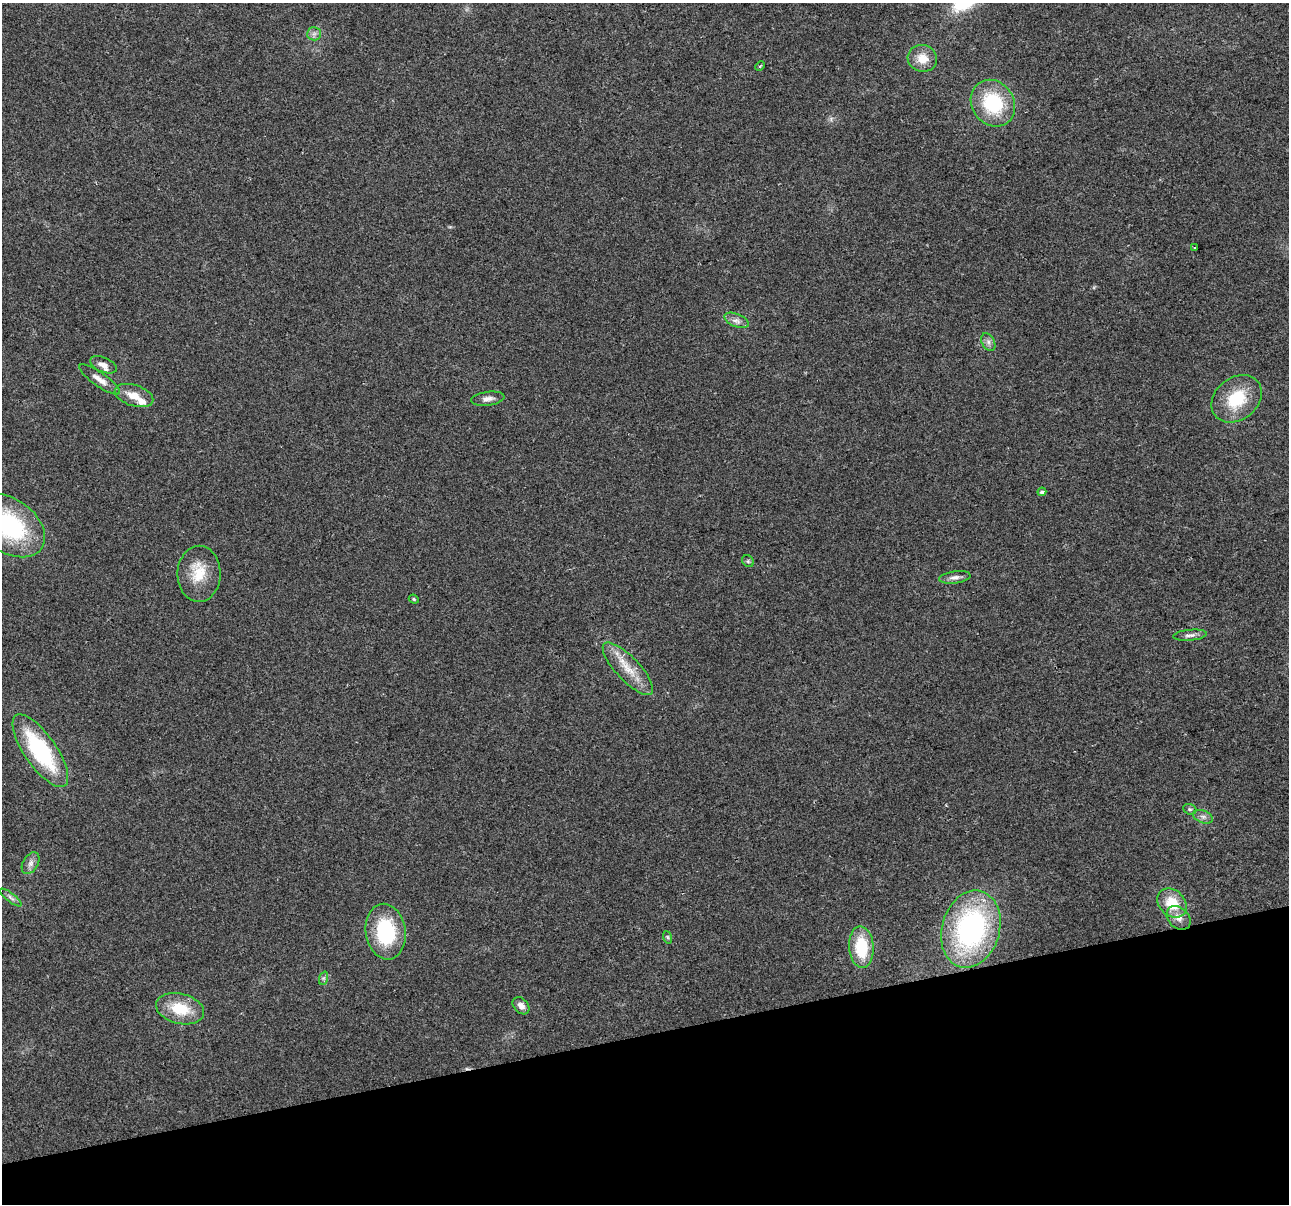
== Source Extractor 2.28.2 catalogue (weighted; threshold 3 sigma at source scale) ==
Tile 14 of 4 x 4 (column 2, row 4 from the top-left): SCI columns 1289-2575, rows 96-1297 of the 5150 x 4949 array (HDU 1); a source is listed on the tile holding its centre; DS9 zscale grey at full resolution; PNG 1291 x 1206 px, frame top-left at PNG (2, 3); each listed source drawn as its Kron ellipse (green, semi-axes under 4 px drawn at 4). Shown black and unused: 14% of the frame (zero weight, under 2 of 3 exposures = <1% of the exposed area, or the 3 px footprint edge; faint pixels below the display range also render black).
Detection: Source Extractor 2.28.2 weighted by HDU 2 'WHT'; one run over the whole footprint, this tile lists its part. Background 0.0568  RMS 0.0076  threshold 0.0341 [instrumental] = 3 sigma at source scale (4.5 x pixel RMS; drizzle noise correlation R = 1.50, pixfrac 1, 0.0396/0.0396 arcsec/px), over >= 5 px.
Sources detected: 37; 1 cosmic-ray / hot-pixel residue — neither listed nor drawn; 2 inside a brighter listed object's ellipse — not listed separately; the other 34 listed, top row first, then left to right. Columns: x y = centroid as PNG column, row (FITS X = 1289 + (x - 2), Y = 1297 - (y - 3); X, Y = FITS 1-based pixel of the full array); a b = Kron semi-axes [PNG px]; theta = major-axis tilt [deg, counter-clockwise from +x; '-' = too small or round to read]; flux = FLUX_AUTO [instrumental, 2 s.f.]
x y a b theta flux
314 34 7 6 - 2.5
922 58 15 13 -17 11
760 66 5 3 - 0.89
993 103 24 21 -55 48
1194 247 3 3 - 2.9
737 320 13 6 -23 3.9
988 342 9 6 -62 2.7
103 365 14 7 -23 4.4
100 379 24 7 -35 6.6
134 396 20 10 -18 11
488 399 17 7 8 4.5
1237 399 27 21 38 33
1042 492 4 4 - 2.2
9 526 39 26 -36 89
748 561 6 5 - 1.3
199 574 28 21 89 21
955 577 16 6 8 3.8
414 599 5 4 - 0.95
1190 635 17 5 5 3.5
628 669 34 12 -47 18
40 751 43 16 -55 76
1190 809 7 5 -20 1.4
1203 817 10 6 -20 2.9
31 863 12 7 59 4
11 898 13 4 -38 2.4
1172 903 16 12 -44 20
1179 918 13 10 -43 6.1
971 929 39 29 74 160
386 932 28 20 -81 53
667 937 6 4 -70 1.2
861 947 21 12 -86 33
324 978 7 4 71 1.4
521 1006 10 7 -47 4
180 1009 24 15 -14 24
Isophote crosses this tile's border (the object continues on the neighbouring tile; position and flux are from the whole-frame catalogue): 1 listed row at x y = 9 526